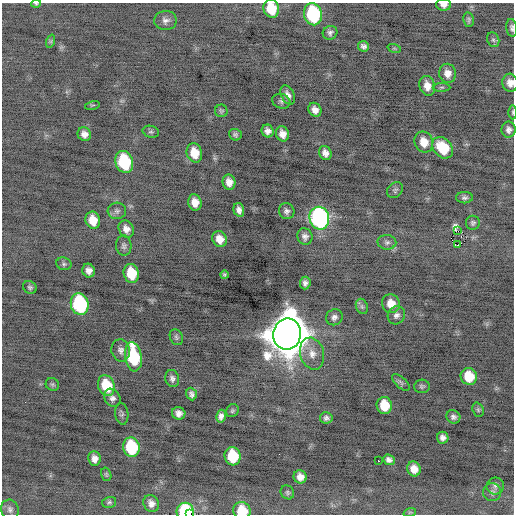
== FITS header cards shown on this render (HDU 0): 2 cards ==
NAXIS1  =                  512 / Axis length
NAXIS2  =                  512 / Axis length

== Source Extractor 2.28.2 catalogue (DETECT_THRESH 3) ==
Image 512 x 512 px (HDU 0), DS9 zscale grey, 1 PNG px = 1 image px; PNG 516 x 516 px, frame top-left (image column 1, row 512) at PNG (2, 3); each listed source drawn as its Kron ellipse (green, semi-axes under 4 px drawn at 4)
Background -0.347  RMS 0.72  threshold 2.15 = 3 sigma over >= 5 px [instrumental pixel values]
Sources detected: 101; all 101 listed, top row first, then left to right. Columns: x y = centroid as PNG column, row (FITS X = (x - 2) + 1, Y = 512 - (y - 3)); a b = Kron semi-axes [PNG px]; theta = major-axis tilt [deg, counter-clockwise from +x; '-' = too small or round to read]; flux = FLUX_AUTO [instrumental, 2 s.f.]
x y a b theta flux
36 4 5 3 - 52
444 5 7 6 - 210
271 8 9 8 - 1300
313 14 11 9 -77 4500
165 20 11 9 -1 250
469 20 7 5 -79 100
512 28 9 5 -83 140
330 33 7 6 - 150
493 40 7 6 - 110
51 41 7 4 72 81
363 46 5 5 - 160
394 48 7 4 -18 74
448 73 10 8 -80 360
510 83 9 8 - 320
427 86 10 7 -74 430
442 87 9 4 1 94
288 95 10 6 -64 280
281 101 9 7 -16 140
92 105 7 3 12 57
315 110 7 6 - 290
221 111 6 6 - 89
512 112 7 3 90 57
509 130 8 7 - 190
268 131 6 6 - 220
151 132 8 6 -15 99
84 134 7 6 - 280
282 134 8 6 -68 350
235 135 6 6 - 110
424 142 11 9 -68 610
443 148 12 9 -49 1600
194 153 10 7 -74 840
325 153 7 6 - 260
124 162 11 8 -73 3100
229 182 7 6 - 340
395 190 9 7 45 110
464 198 8 5 0 140
195 202 8 6 -75 470
239 210 7 5 -74 220
117 211 9 8 - 170
287 211 8 7 - 190
319 218 11 10 - 13000
93 220 9 7 -72 760
473 223 7 7 - 120
126 229 9 7 -61 310
458 231 4 3 - 4400
305 236 8 7 - 210
220 239 8 7 - 500
387 242 9 7 -4 170
458 245 4 2 - 1400
124 246 10 7 -85 160
64 264 8 6 -16 110
89 271 7 6 - 250
131 273 9 7 -76 1300
224 275 4 3 - 81
305 283 6 5 - 180
30 287 7 6 - 110
80 304 11 8 -75 6200
391 304 9 9 - 580
362 306 8 6 -69 120
396 315 9 8 - 220
334 317 8 7 - 190
287 334 15 14 - 170000
176 337 8 6 -66 110
121 350 11 9 -77 230
312 354 16 11 -74 580
133 357 15 8 -81 3300
469 376 8 8 - 1300
172 379 9 7 -75 190
401 382 11 5 -42 110
52 384 7 6 - 92
106 386 10 8 -71 1900
422 386 8 6 5 110
191 394 6 5 - 160
112 398 9 7 -59 230
384 405 8 8 - 1200
478 410 7 5 -70 90
232 411 7 6 - 90
179 413 7 6 - 260
122 414 11 6 -82 130
221 416 6 5 - 210
453 417 7 6 - 160
326 418 6 6 - 140
443 438 6 5 - 200
131 447 10 8 -77 3200
233 456 9 8 - 1900
94 459 7 6 - 300
389 460 6 5 - 170
378 461 2 2 - 450
414 469 7 6 - 460
106 474 7 5 -76 75
300 477 7 6 - 340
495 486 9 8 - 170
287 492 7 6 - 100
492 492 9 9 - 190
109 502 7 5 15 95
151 503 9 7 -59 270
10 509 10 8 -67 190
242 511 9 8 - 1300
185 512 9 8 - 3400
410 512 6 4 18 63
190 514 3 2 - 1700
At the frame edge (FLAGS 8, measured only in part): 8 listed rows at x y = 36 4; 444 5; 271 8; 512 28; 510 83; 512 112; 242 511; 190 514